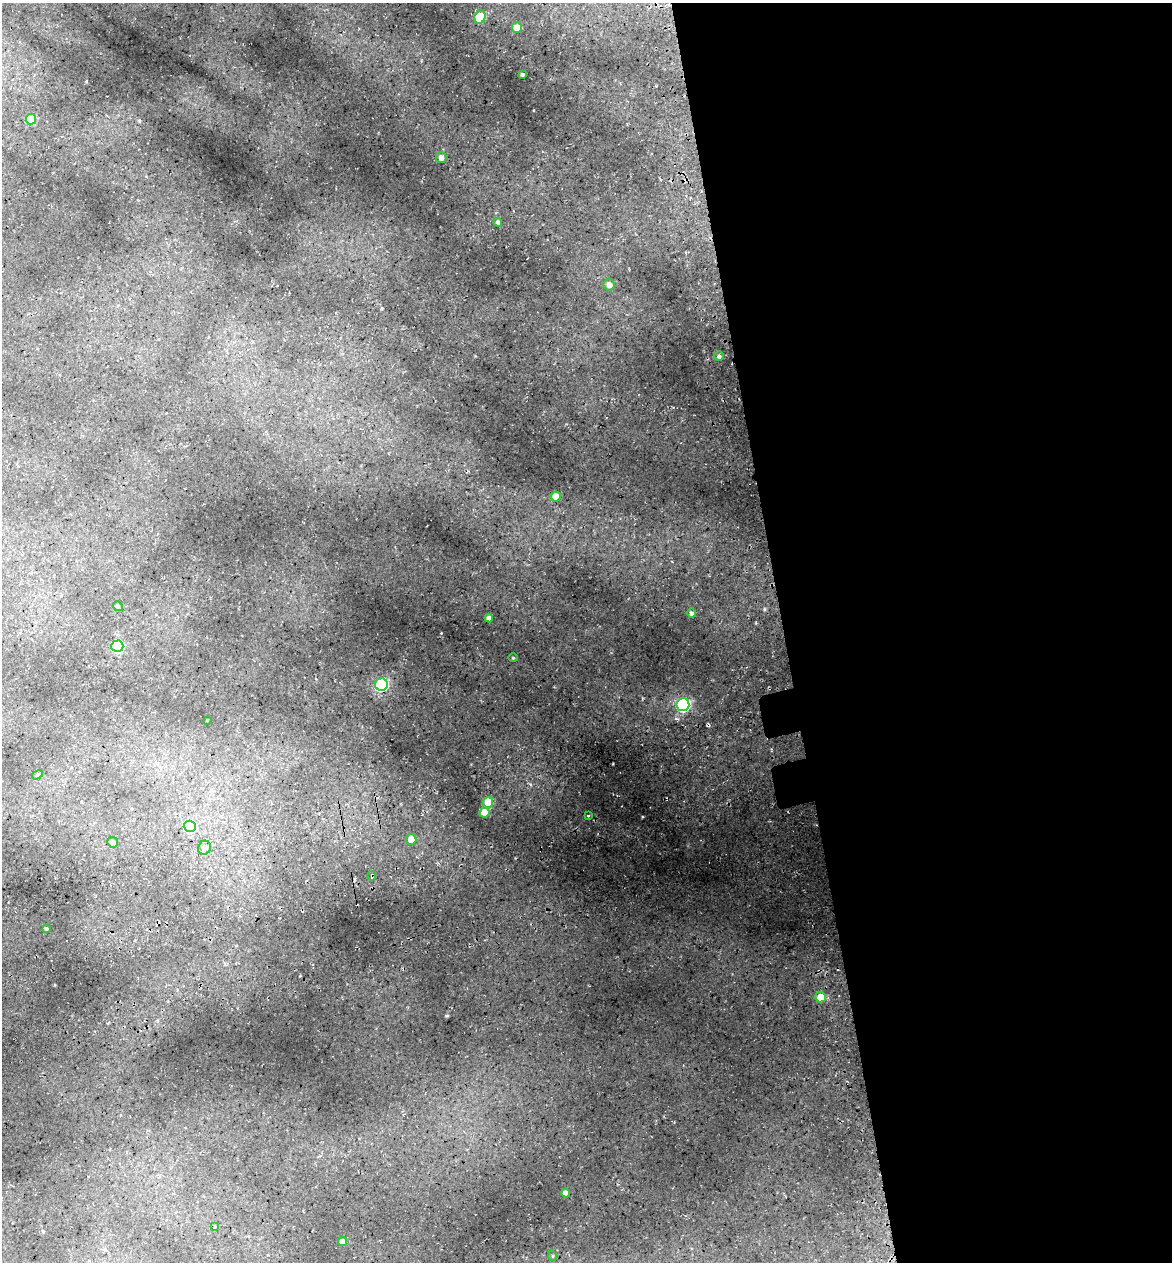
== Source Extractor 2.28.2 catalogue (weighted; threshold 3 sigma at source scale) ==
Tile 8 of 4 x 4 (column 4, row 2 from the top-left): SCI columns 3656-4825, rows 2597-3856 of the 4922 x 5194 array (HDU 1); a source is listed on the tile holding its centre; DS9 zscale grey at full resolution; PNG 1174 x 1264 px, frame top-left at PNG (2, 3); each listed source drawn as its Kron ellipse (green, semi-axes under 4 px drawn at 4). Shown black and unused: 33% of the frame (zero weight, under 3 of 5 exposures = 5% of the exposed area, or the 3 px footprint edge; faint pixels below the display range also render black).
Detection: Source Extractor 2.28.2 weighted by HDU 2 'WHT'; one run over the whole footprint, this tile lists its part. Background 0.16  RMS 0.0083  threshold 0.0373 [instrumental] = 3 sigma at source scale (4.5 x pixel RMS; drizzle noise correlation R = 1.50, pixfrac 1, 0.0396/0.0396 arcsec/px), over >= 5 px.
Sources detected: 35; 3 cosmic-ray / hot-pixel residue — neither listed nor drawn; the other 32 listed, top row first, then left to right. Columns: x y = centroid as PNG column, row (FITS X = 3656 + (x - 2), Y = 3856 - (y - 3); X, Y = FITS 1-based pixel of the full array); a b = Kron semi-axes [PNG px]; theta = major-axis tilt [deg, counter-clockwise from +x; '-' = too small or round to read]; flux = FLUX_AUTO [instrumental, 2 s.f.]
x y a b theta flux
480 17 7 5 65 29
517 28 5 5 - 9.3
522 74 3 3 - 1.4
31 119 5 5 - 26
441 157 5 5 - 3.1
498 222 4 4 - 2.5
609 285 6 5 - 3.9
719 356 5 5 - 1.5
556 497 5 5 - 10
118 606 5 4 - 1
691 613 4 4 - 1.9
489 618 4 4 - 3.5
117 646 6 6 - 58
513 658 5 3 - 0.63
381 685 6 6 - 80
683 704 6 6 - 97
207 720 3 2 - 0.65
37 775 6 3 31 1
488 802 5 5 - 17
484 812 5 5 - 12
588 816 3 2 - 0.84
190 826 6 5 - 54
411 839 5 5 - 9.1
113 842 5 5 - 1.6
204 848 7 6 - 3.3
372 876 5 3 - 2.6
46 928 4 3 - 1.3
820 997 5 5 - 14
566 1193 4 4 - 5
214 1227 4 3 - 0.71
342 1242 4 4 - 4.5
553 1256 5 3 - 0.71
Overlapping masked pixels (flux is a lower limit): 2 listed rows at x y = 372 876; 820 997